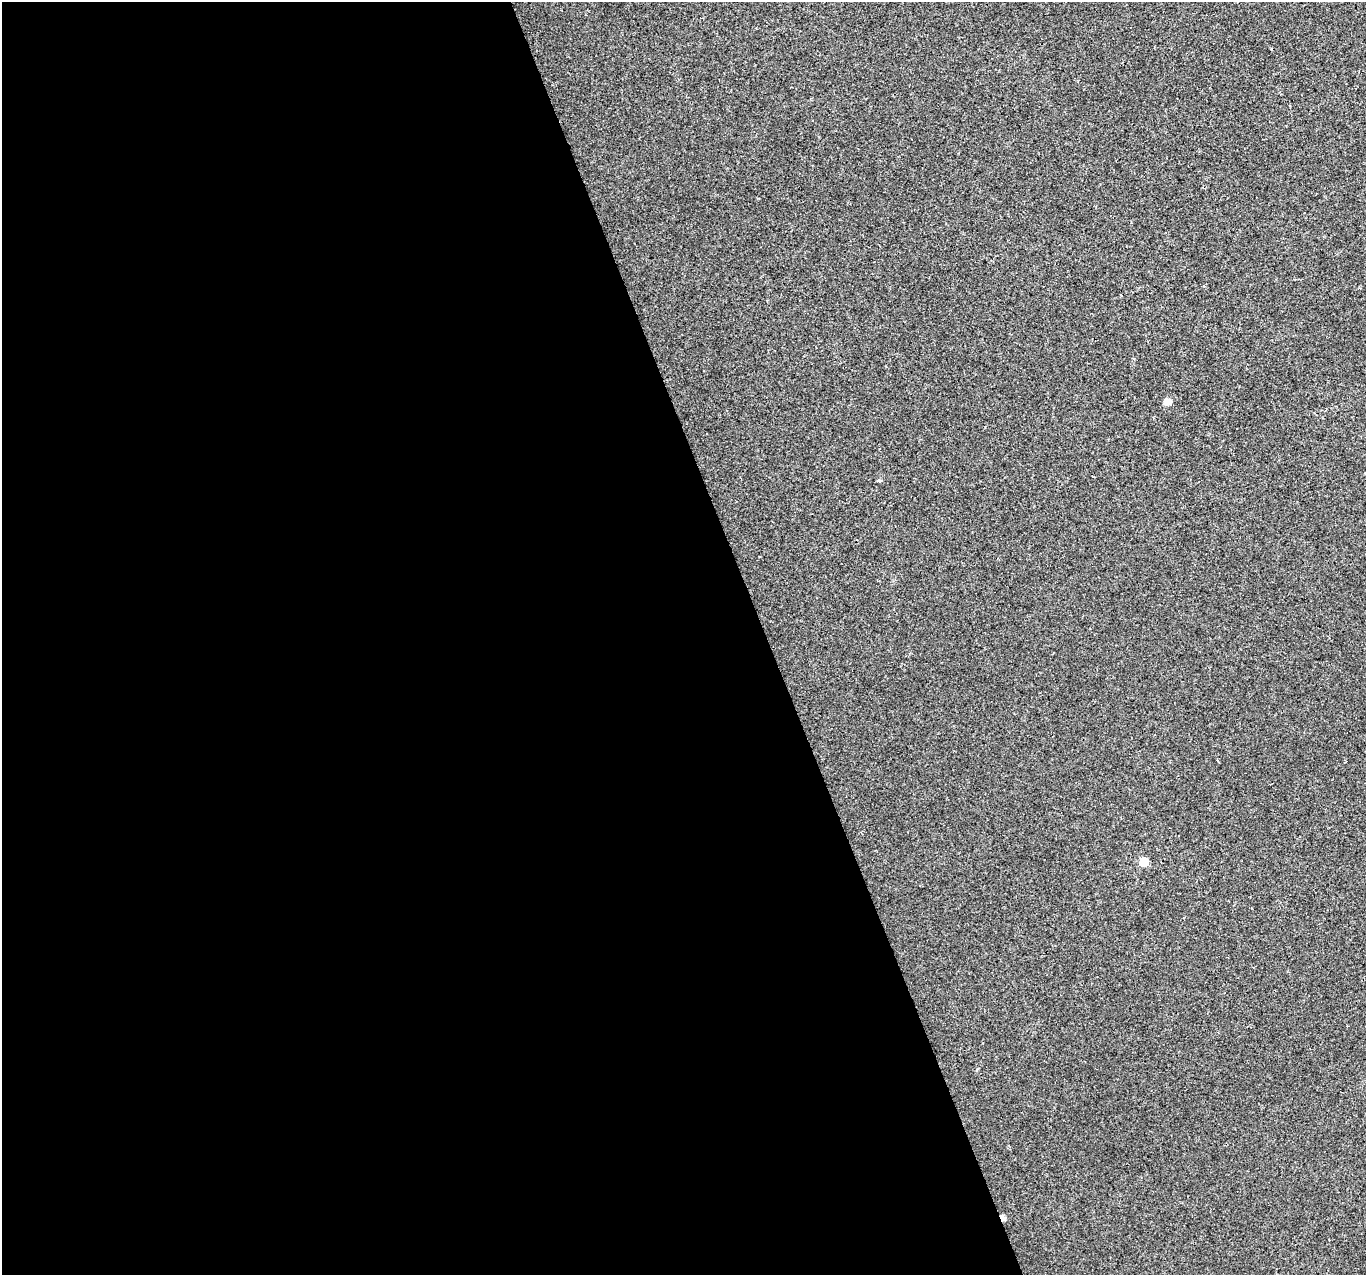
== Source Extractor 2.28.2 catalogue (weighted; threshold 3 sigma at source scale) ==
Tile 9 of 4 x 4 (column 1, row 3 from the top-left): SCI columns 1-1364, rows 1399-2671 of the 5455 x 5287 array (HDU 1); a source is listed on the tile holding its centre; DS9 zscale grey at full resolution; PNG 1368 x 1277 px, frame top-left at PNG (2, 2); no overlay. Shown black and unused: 56% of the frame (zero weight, under 2 of 3 exposures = <1% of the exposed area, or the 3 px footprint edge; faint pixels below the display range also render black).
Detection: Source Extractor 2.28.2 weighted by HDU 2 'WHT'; one run over the whole footprint, this tile lists its part. Background 0.0183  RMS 0.006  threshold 0.0268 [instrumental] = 3 sigma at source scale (4.5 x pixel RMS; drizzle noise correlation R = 1.50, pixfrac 1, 0.0396/0.0396 arcsec/px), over >= 5 px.
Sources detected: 4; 1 cosmic-ray / hot-pixel residue — not listed; the other 3 listed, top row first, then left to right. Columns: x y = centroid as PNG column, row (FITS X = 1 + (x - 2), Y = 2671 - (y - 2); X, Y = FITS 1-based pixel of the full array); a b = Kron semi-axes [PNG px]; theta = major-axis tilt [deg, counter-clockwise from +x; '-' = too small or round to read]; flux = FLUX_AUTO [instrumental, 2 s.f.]
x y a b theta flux
1167 402 6 6 - 4.8
879 480 4 3 - 2
1144 862 6 6 - 13